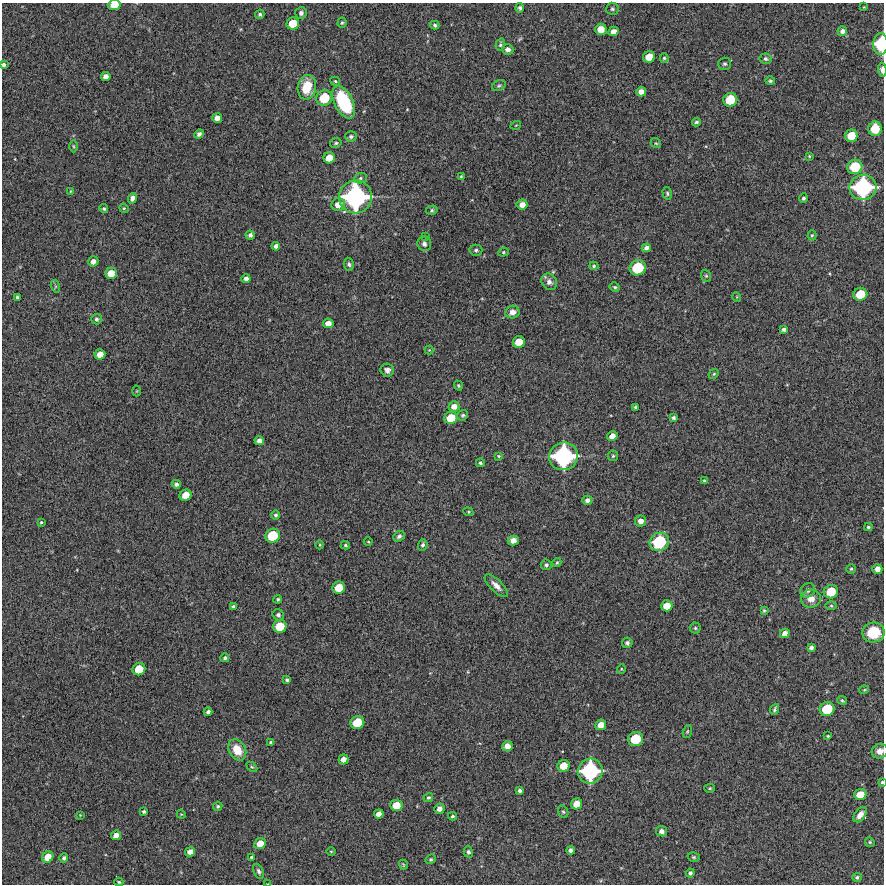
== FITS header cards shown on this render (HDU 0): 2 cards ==
NAXIS1  =                  882 /FITS: X Dimension
NAXIS2  =                  882 /FITS: Y Dimension

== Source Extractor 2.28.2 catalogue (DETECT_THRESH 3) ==
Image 882 x 882 px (HDU 0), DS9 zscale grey, 1 PNG px = 1 image px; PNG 886 x 886 px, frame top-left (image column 1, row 882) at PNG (2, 3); each listed source drawn as its Kron ellipse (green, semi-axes under 4 px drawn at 4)
Background 8110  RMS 260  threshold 785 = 3 sigma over >= 5 px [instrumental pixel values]
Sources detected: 194; all 194 listed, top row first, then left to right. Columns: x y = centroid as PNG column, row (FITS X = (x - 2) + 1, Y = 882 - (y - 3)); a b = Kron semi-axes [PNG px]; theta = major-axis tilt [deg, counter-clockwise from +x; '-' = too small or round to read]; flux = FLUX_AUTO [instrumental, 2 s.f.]
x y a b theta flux
114 5 6 5 - 2.8e+05
864 7 3 3 - 1.2e+04
520 8 5 4 - 3.5e+04
612 9 6 6 - 3.6e+04
301 13 6 5 - 4.5e+04
260 14 5 4 - 3.8e+04
293 23 6 6 - 3.5e+05
342 23 5 4 - 2.6e+04
435 25 5 4 - 3.0e+04
601 29 6 5 - 2.3e+05
614 31 5 4 - 1.1e+05
842 31 5 5 - 7.5e+04
881 44 11 7 88 8.9e+05
500 45 6 4 73 3.2e+04
508 49 5 5 - 8.5e+04
649 57 6 5 - 2.8e+05
664 58 4 4 - 2.7e+04
766 59 6 5 - 3.5e+04
725 64 6 6 - 3.6e+04
4 65 4 3 - 4.3e+04
882 70 7 3 -87 9.8e+04
106 76 5 4 - 8.9e+04
335 81 5 4 - 2.3e+04
770 81 5 4 - 3.2e+04
499 86 7 5 28 3.4e+04
307 87 12 9 80 5.0e+05
641 92 5 5 - 1.2e+05
324 98 8 7 - 5.6e+05
730 100 7 6 - 4.9e+05
344 102 17 9 -65 1.1e+06
217 118 5 5 - 1.2e+05
696 122 4 3 - 3.0e+04
516 125 5 3 - 1.4e+04
875 129 7 6 - 4.0e+05
199 134 5 4 - 4.7e+04
351 136 5 5 - 3.5e+04
851 136 6 6 - 3.4e+05
336 143 6 4 16 2.7e+04
656 143 5 4 - 2.2e+04
73 146 6 4 -89 2.5e+04
809 156 4 4 - 1.8e+04
329 158 6 5 - 2.3e+05
855 167 8 7 - 5.5e+05
461 176 3 3 - 1.6e+04
360 178 6 5 - 3.8e+04
863 187 13 12 - 2.0e+06
70 191 3 2 - 1.1e+04
667 193 6 4 -75 2.9e+04
355 197 16 16 - 2.9e+06
132 198 5 4 - 7.2e+04
803 198 4 4 - 3.9e+04
338 204 7 6 - 1.6e+05
522 205 5 5 - 1.4e+05
124 208 5 4 - 2.4e+04
104 209 4 4 - 2.8e+04
432 210 6 4 16 3.0e+04
250 235 4 4 - 5.6e+04
812 235 5 4 - 2.1e+04
426 237 3 3 - 1.2e+04
424 244 7 6 - 5.9e+04
276 246 4 4 - 6.5e+04
646 248 4 4 - 6.7e+04
476 250 6 5 - 3.9e+04
503 252 5 4 - 2.1e+04
93 261 5 5 - 9.5e+04
349 264 6 5 - 3.5e+04
594 266 4 4 - 2.5e+04
638 268 8 7 - 7.5e+05
111 273 6 5 - 2.4e+05
706 276 6 5 - 2.5e+04
246 279 4 4 - 6.7e+04
549 282 9 7 -54 7.6e+04
55 286 6 4 -72 2.9e+04
615 287 5 4 - 2.7e+04
860 294 7 6 - 4.3e+05
17 297 4 3 - 3.9e+04
737 297 5 3 - 1.4e+04
512 312 7 6 - 1.2e+05
96 319 5 5 - 4.4e+04
328 323 5 5 - 1.4e+05
784 329 4 3 - 5.0e+04
519 342 6 5 - 2.8e+05
429 350 4 4 - 1.7e+04
100 354 5 5 - 1.8e+05
387 370 7 6 - 6.2e+04
714 374 5 4 - 2.5e+04
458 386 5 4 - 2.5e+04
137 391 5 3 - 1.6e+04
454 406 5 5 - 1.2e+05
636 407 4 3 - 3.6e+04
463 415 5 5 - 3.2e+04
451 418 6 6 - 3.6e+05
673 418 4 4 - 3.6e+04
612 436 5 4 - 1.3e+05
259 441 5 4 - 7.8e+04
499 456 4 3 - 1.9e+04
564 456 14 13 - 2.3e+06
613 456 5 5 - 2.7e+04
480 463 4 4 - 3.5e+04
705 481 4 3 - 3.9e+04
176 484 4 4 - 5.5e+04
186 495 6 5 - 2.6e+05
587 500 5 4 - 7.0e+04
468 512 5 4 - 2.1e+04
276 515 4 4 - 3.6e+04
641 521 5 5 - 1.1e+05
41 522 3 3 - 2.0e+04
868 527 4 3 - 2.7e+04
273 536 7 7 - 5.5e+05
399 536 6 5 - 4.9e+04
513 540 5 5 - 1.4e+05
368 542 4 3 - 1.4e+04
659 542 10 9 - 1.0e+06
320 545 4 3 - 1.7e+04
345 545 5 3 - 2.9e+04
423 545 6 4 74 4.4e+04
557 563 4 3 - 2.3e+04
546 565 5 5 - 4.1e+04
851 569 4 4 - 2.5e+04
877 569 5 5 - 1.2e+05
496 586 15 6 -44 1.2e+05
339 588 6 6 - 3.3e+05
808 590 8 7 - 6.1e+04
831 592 7 6 - 4.4e+05
278 599 4 3 - 2.8e+04
811 599 10 9 - 1.5e+05
667 606 6 5 - 2.3e+05
831 606 6 4 -1 2.1e+04
233 607 4 3 - 4.2e+04
764 610 4 3 - 2.4e+04
278 615 6 5 - 4.3e+04
280 626 7 6 - 4.0e+05
695 628 5 5 - 2.8e+04
874 632 11 10 - 5.6e+05
785 633 5 4 - 1.1e+05
627 643 5 5 - 4.8e+04
811 648 4 4 - 5.1e+04
225 658 4 4 - 3.6e+04
139 669 6 6 - 3.6e+05
621 669 4 4 - 1.8e+04
287 680 4 3 - 3.5e+04
864 690 5 3 - 1.7e+04
842 700 5 3 - 2.3e+04
775 709 6 3 67 3.5e+04
827 709 7 7 - 5.8e+05
208 712 4 4 - 4.9e+04
357 723 7 6 - 4.4e+05
601 725 5 5 - 1.8e+05
687 731 6 4 70 2.3e+04
828 736 3 3 - 1.9e+04
636 739 7 7 - 5.8e+05
271 742 3 3 - 2.5e+04
507 746 5 5 - 1.4e+05
237 750 11 8 -61 3.2e+05
880 751 8 7 - 1.1e+05
343 759 5 4 - 1.3e+05
564 766 6 5 - 2.8e+05
252 767 6 4 -43 2.2e+04
590 771 13 12 - 1.8e+06
882 782 3 3 - 2.2e+04
710 788 5 4 - 2.1e+04
520 791 4 4 - 5.3e+04
860 794 6 5 - 2.7e+05
428 798 5 4 - 2.9e+04
576 804 6 5 - 2.1e+05
396 805 6 5 - 2.8e+05
218 806 5 4 - 3.0e+04
439 809 5 5 - 9.6e+04
144 811 3 3 - 3.0e+04
563 812 6 5 - 2.9e+04
181 814 4 3 - 1.6e+04
379 814 5 4 - 1.1e+05
80 815 3 3 - 1.3e+04
860 815 9 5 53 1.1e+05
452 816 4 3 - 3.0e+04
661 831 6 5 - 6.4e+04
116 835 5 4 - 1.1e+05
870 842 5 4 - 2.4e+04
260 843 6 5 - 2.2e+05
571 850 4 4 - 5.9e+04
331 851 5 3 - 1.6e+04
190 852 5 4 - 1.1e+05
468 852 5 4 - 4.7e+04
48 857 6 5 - 2.2e+05
251 857 3 2 - 2.2e+04
694 857 6 4 -15 2.7e+04
64 858 5 4 - 3.6e+04
431 859 5 4 - 2.7e+04
403 865 5 3 - 1.8e+04
259 871 8 4 -66 4.6e+04
690 873 4 4 - 4.1e+04
857 877 5 4 - 3.5e+04
119 882 4 3 - 2.0e+04
268 884 4 2 - 1.1e+04
At the frame edge (FLAGS 8, measured only in part): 7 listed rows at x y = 114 5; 881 44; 4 65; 882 70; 880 751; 882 782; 268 884